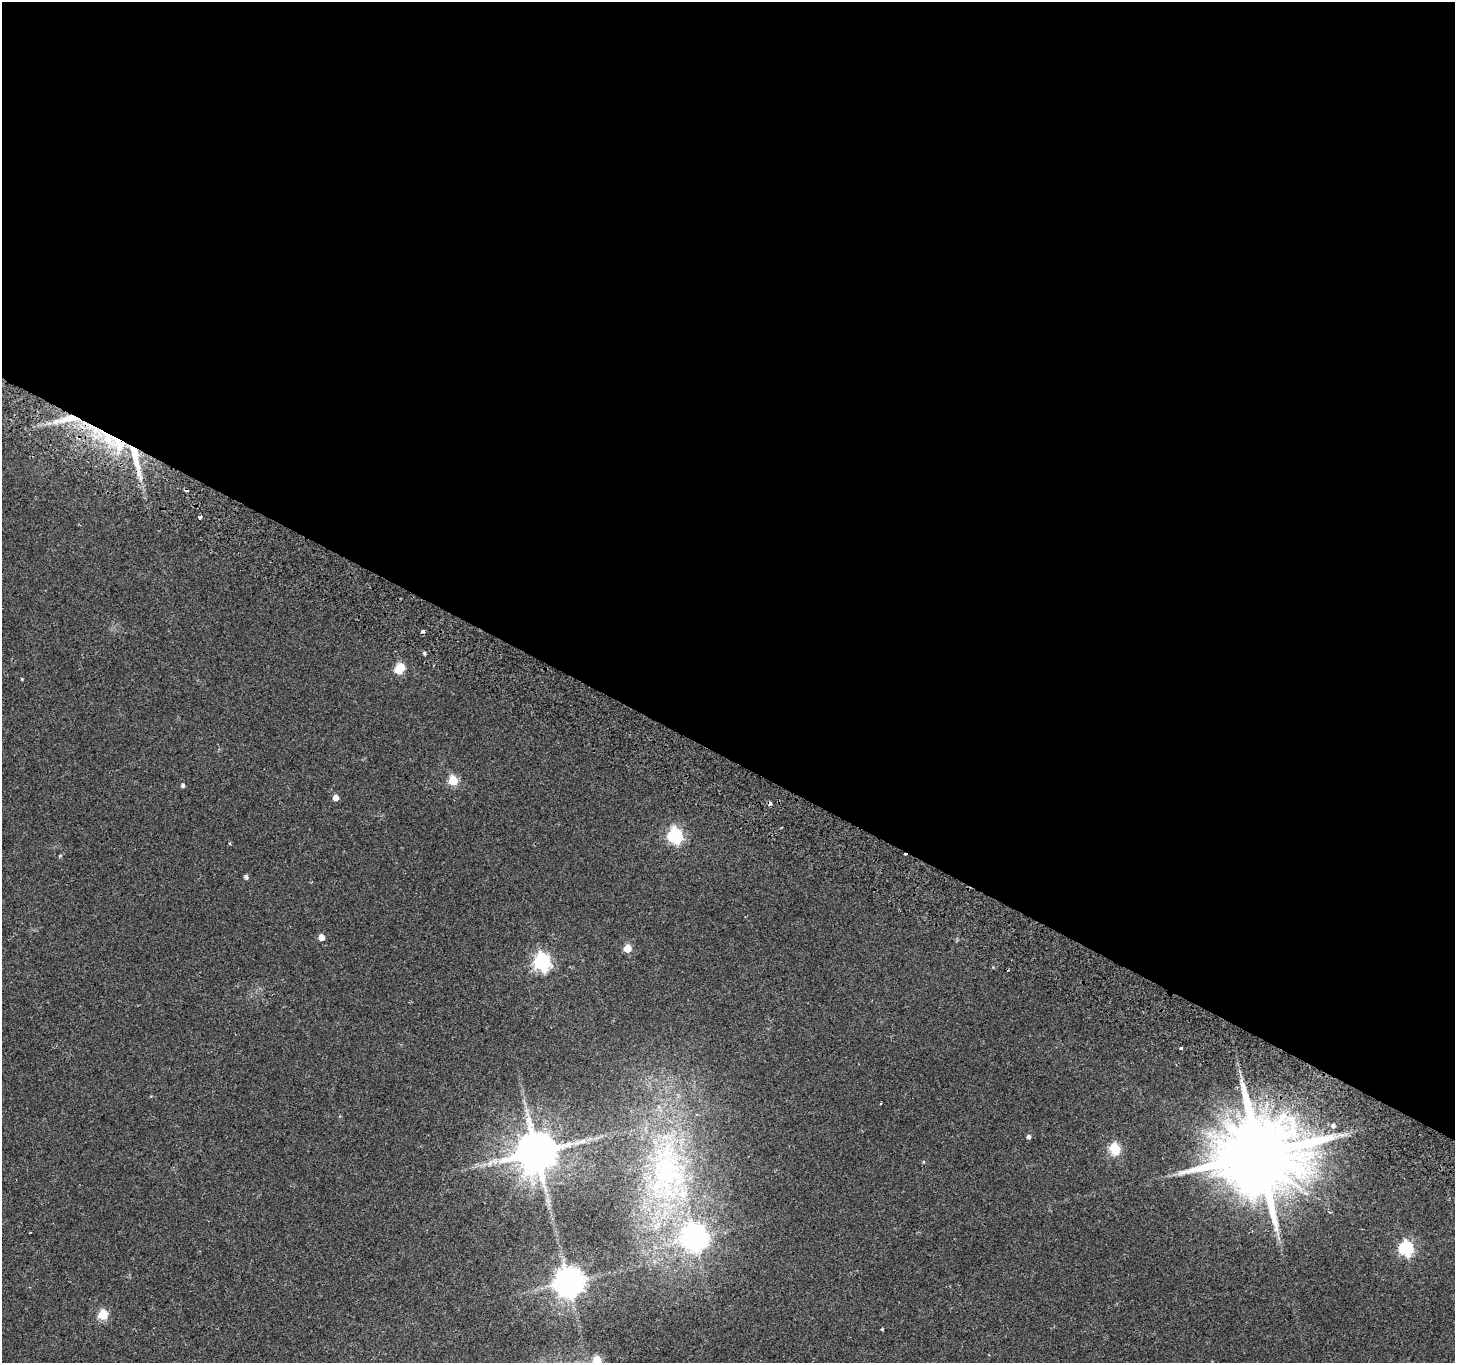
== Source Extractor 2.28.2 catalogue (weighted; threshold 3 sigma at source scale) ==
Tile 3 of 4 x 4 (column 3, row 1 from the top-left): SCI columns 2938-4390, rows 4331-5691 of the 5882 x 6004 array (HDU 1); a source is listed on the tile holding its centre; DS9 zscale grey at full resolution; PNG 1457 x 1365 px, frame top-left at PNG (2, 2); no overlay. Shown black and unused: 56% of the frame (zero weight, under 2 of 3 exposures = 3% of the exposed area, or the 3 px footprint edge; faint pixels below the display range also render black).
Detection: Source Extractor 2.28.2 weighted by HDU 2 'WHT'; one run over the whole footprint, this tile lists its part. Background 0.0514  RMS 0.0053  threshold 0.0239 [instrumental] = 3 sigma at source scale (4.5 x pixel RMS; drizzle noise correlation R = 1.50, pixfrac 1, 0.0396/0.0396 arcsec/px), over >= 5 px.
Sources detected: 42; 5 cosmic-ray / hot-pixel residue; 1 long thin detection or spike segment (spike, bleed or trail) — not listed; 2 inside a brighter listed object's ellipse — not listed separately; the other 34 listed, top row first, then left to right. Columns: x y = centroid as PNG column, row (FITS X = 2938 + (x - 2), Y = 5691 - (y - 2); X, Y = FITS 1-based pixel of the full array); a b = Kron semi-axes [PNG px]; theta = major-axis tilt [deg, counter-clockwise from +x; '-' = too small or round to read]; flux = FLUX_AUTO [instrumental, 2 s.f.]
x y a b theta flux
67 419 44 8 10 14
90 427 12 8 -16 6.3
118 443 33 19 -21 35
139 472 28 6 -76 8.4
200 517 4 3 - 7
424 653 4 4 - 0.88
399 669 8 5 46 28
22 679 4 3 - 0.48
453 780 5 5 - 29
183 785 5 4 - 1.3
335 798 5 5 - 3.9
675 836 7 6 - 100
229 844 3 3 - 0.77
60 855 5 3 - 0.5
246 877 6 5 - 1.2
321 937 5 5 - 4.6
627 948 5 5 - 14
542 962 7 6 - 160
1181 1048 3 3 - 1.8
880 1103 3 2 - 0.72
1333 1125 6 5 - 1.5
1029 1137 5 4 - 1.4
1114 1149 17 13 -73 9.2
536 1152 12 11 - 2200
1259 1155 23 20 34 8000
495 1161 8 8 - 2.9
667 1171 98 48 -85 160
1330 1212 4 3 - 0.56
695 1238 9 9 - 490
1406 1248 6 6 - 90
569 1282 9 8 - 890
103 1315 5 5 - 25
882 1329 3 3 - 0.5
597 1360 5 5 - 19
Overlapping masked pixels (flux is a lower limit): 4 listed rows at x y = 67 419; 90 427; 118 443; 1259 1155
Isophote crosses this tile's border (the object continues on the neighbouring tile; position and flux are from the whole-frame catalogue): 1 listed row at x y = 597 1360